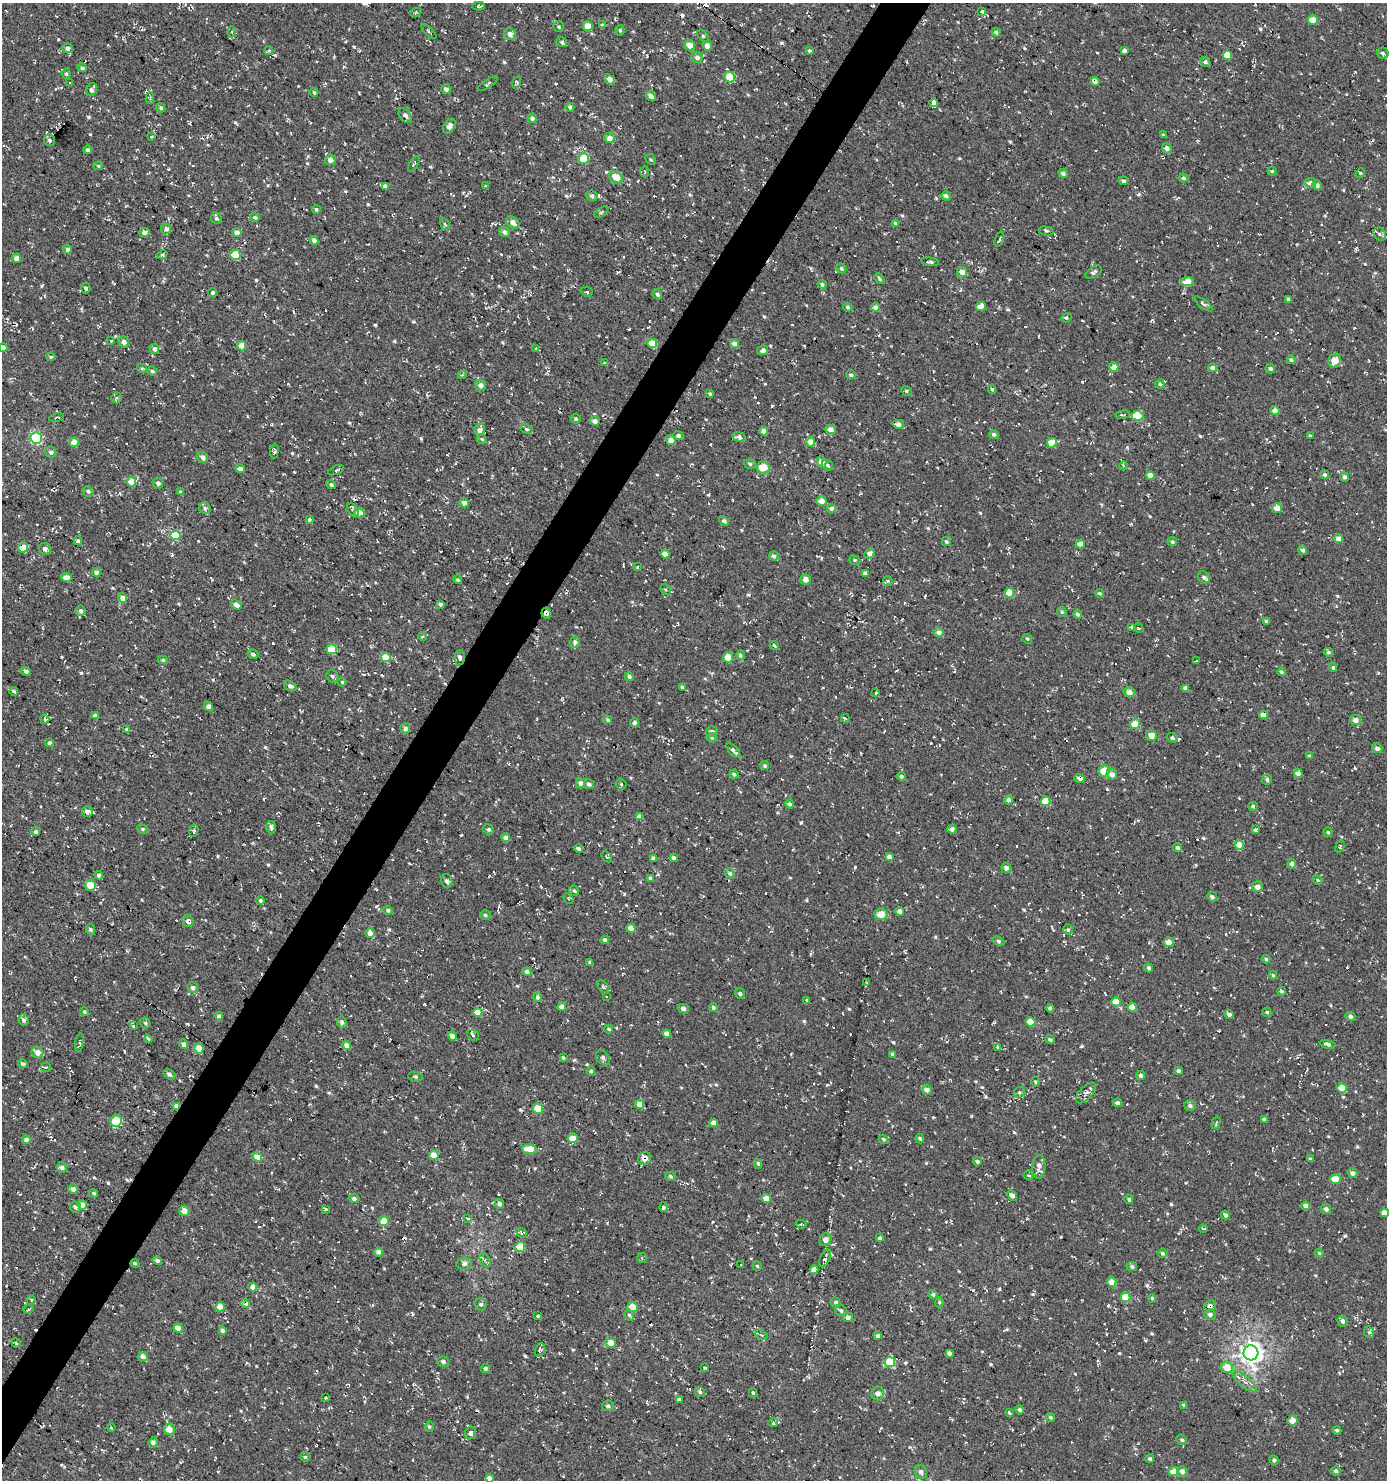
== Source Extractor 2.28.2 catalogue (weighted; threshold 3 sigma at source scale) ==
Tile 7 of 4 x 4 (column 3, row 2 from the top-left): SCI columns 3021-4405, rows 2957-4434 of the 5972 x 5915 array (HDU 1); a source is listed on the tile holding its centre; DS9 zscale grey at full resolution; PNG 1389 x 1482 px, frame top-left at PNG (2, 3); each listed source drawn as its Kron ellipse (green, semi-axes under 4 px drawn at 4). Shown black and unused: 4% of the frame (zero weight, under 3 of 4 exposures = <1% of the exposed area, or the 3 px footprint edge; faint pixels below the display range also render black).
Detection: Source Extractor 2.28.2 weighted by HDU 2 'WHT'; one run over the whole footprint, this tile lists its part. Background 0.0031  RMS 0.0053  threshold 0.024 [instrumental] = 3 sigma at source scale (4.5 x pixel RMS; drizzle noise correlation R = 1.50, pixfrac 1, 0.0396/0.0396 arcsec/px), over >= 5 px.
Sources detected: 921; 62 cosmic-ray / hot-pixel residue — neither listed nor drawn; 6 inside a brighter listed object's ellipse — not listed separately; of the other 853, all 500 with FLUX_AUTO >= 0.719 (the completeness limit of this list) listed and drawn (353 fainter detections not listed), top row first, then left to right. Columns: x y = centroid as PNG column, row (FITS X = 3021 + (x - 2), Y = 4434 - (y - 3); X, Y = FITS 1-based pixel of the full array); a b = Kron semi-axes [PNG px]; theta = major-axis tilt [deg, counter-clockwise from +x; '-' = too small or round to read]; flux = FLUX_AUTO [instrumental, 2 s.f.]
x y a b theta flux
479 6 6 4 0 0.75
982 11 4 3 - 0.95
416 12 6 4 20 0.72
1313 20 5 4 - 6.2
602 25 4 4 - 1.4
588 26 5 5 - 6.7
559 27 5 5 - 0.83
620 30 5 4 - 0.78
232 32 5 4 - 0.79
429 32 9 3 -44 0.75
996 32 4 4 - 1.5
510 34 6 5 - 2.9
703 36 7 4 -45 0.75
562 42 5 5 - 1.1
689 45 5 5 - 5.2
707 46 5 4 - 4.2
68 48 5 5 - 2.2
809 50 4 4 - 1.1
269 51 4 4 - 1
1125 51 4 3 - 29
1383 53 6 5 - 1.2
1227 55 5 4 - 8.9
697 57 6 5 - 2.6
1205 62 5 4 - 1.5
82 68 5 4 - 1.3
66 74 5 4 - 0.88
730 77 5 5 - 13
609 79 5 4 - 3.1
69 82 3 3 - 1.9
1095 82 4 4 - 2.7
516 83 6 4 70 0.98
488 84 11 3 33 0.94
446 89 5 5 - 1.9
91 90 7 5 58 2.3
314 92 4 3 - 0.93
651 96 5 4 - 2.8
150 98 5 4 - 0.76
934 103 4 3 - 44
570 107 4 4 - 0.93
161 108 5 4 - 1.2
405 115 8 5 -51 2.2
532 118 5 4 - 1.6
449 126 8 5 57 2.4
1163 135 3 3 - 0.73
152 136 4 3 - 0.83
609 138 5 5 - 3.9
49 140 6 5 - 1.1
1167 148 5 4 - 2.5
87 150 4 3 - 1.4
584 159 5 5 - 19
651 159 6 5 - 0.83
330 160 5 5 - 2.7
414 164 9 3 58 0.73
98 166 4 4 - 0.93
1272 171 4 4 - 0.99
645 172 6 4 -87 0.74
1360 173 5 4 - 0.74
1063 174 5 4 - 1.6
616 177 7 6 - 7
1183 178 5 4 - 1.5
1123 181 5 3 - 1.2
1310 183 6 5 - 2.3
1317 185 5 4 - 2.2
385 186 4 4 - 2
485 186 3 3 - 1.3
592 196 5 5 - 1.2
946 196 5 4 - 2.1
316 209 4 4 - 0.96
601 212 8 3 35 0.75
216 218 6 5 - 1.1
255 218 4 4 - 1.4
513 222 7 5 -36 3.8
895 223 4 4 - 0.77
445 224 6 4 -59 0.75
166 229 5 5 - 2
1046 231 7 3 -12 0.73
144 232 5 4 - 3
237 232 5 4 - 3
505 232 5 4 - 1.9
1380 234 7 5 -48 1.4
999 239 8 3 70 0.72
314 240 4 4 - 2.3
68 250 4 4 - 2.1
162 255 5 4 - 0.86
235 255 5 5 - 19
16 258 5 4 - 3.4
930 262 9 3 -7 1.1
841 268 5 4 - 0.96
962 272 5 5 - 3.7
1094 272 9 5 36 1.4
879 279 6 3 -50 0.88
1187 282 6 4 11 6.9
822 284 4 4 - 1.1
86 288 5 5 - 1.2
212 292 4 4 - 1.2
587 292 6 4 -19 0.86
657 294 5 4 - 1.4
1289 299 4 3 - 1.1
1203 304 11 4 -34 1.2
981 306 5 4 - 7.8
848 307 4 4 - 0.95
875 307 4 4 - 2.4
1067 318 5 4 - 1
111 341 4 3 - 0.76
124 342 6 5 - 2.6
652 344 5 4 - 14
735 344 4 4 - 3.6
241 346 4 4 - 9.4
3 348 4 4 - 4.1
536 348 3 3 - 0.75
154 349 5 5 - 1.9
763 350 5 4 - 2.2
51 357 5 3 - 0.89
1291 360 4 3 - 0.96
1335 360 7 6 - 5.6
605 363 4 4 - 1.1
1114 367 5 4 - 4
142 368 5 4 - 0.75
1212 368 4 4 - 2.3
1270 368 5 5 - 1.1
152 371 5 4 - 1.1
462 375 5 3 - 0.82
851 375 5 4 - 0.98
1160 384 5 4 - 0.96
480 385 5 5 - 2.4
992 389 5 4 - 0.91
906 391 5 4 - 0.81
710 394 4 3 - 0.92
116 398 5 5 - 0.88
1275 411 5 4 - 4.2
1123 415 7 3 9 0.92
1137 416 6 5 - 18
57 418 7 3 11 0.76
576 419 5 4 - 1
595 421 5 4 - 3
898 424 5 4 - 3.1
526 429 6 4 -28 1.1
831 429 5 5 - 4.5
480 430 6 5 - 3.6
764 431 4 4 - 3.3
994 434 5 4 - 1.2
678 436 5 4 - 1.2
1310 436 4 3 - 0.78
739 437 7 4 -7 1.9
36 438 6 5 - 53
482 439 5 4 - 0.75
671 440 5 5 - 3.8
74 442 5 4 - 7.3
810 442 4 4 - 5.4
1052 443 5 5 - 9
274 451 7 3 87 1
51 452 6 5 - 1.7
202 457 6 5 - 2.2
821 462 6 4 -71 4.1
750 464 6 4 -17 0.94
827 465 6 5 - 0.94
1123 466 4 3 - 0.88
763 467 7 6 - 8.3
240 469 4 4 - 3.5
336 470 8 4 23 1.1
1325 474 4 4 - 0.96
1150 476 4 4 - 5.3
1344 477 4 4 - 1.8
131 482 4 4 - 12
158 483 5 5 - 1.5
331 484 5 4 - 1.2
88 491 6 5 - 1.3
181 492 4 4 - 1.9
821 501 5 5 - 4
464 503 4 4 - 2.4
205 508 6 5 - 1.2
832 508 4 4 - 2
1277 508 5 5 - 4.8
353 510 8 5 -57 1.3
359 513 5 4 - 4.5
309 520 4 4 - 1.5
724 521 5 3 - 1.3
175 535 5 5 - 17
1338 539 4 4 - 3.6
78 541 4 4 - 1.8
946 541 5 4 - 1
1172 542 5 4 - 1
1080 544 4 4 - 3.8
23 548 5 5 - 14
45 549 6 5 - 2
1303 550 5 4 - 1.7
870 553 6 4 31 2.4
665 554 4 4 - 5.4
774 556 5 5 - 1.7
855 560 6 4 -21 0.74
637 567 3 3 - 0.81
96 572 4 4 - 2.4
865 574 4 3 - 1.9
1204 577 6 5 - 1.6
67 578 5 4 - 5.1
806 579 5 5 - 3.5
458 580 4 4 - 0.86
888 581 5 4 - 0.75
665 590 6 4 -45 0.75
1009 593 5 4 - 11
1099 593 5 4 - 0.88
123 598 5 4 - 4.4
440 604 4 4 - 1.6
236 605 6 4 -37 2.9
81 611 5 5 - 1.3
1062 612 5 4 - 0.8
546 613 5 4 - 1.8
1077 614 4 4 - 1.4
1266 621 4 4 - 1.2
1132 627 3 3 - 0.91
1139 628 5 3 - 0.88
939 632 5 4 - 2.5
423 636 4 4 - 0.84
1027 639 5 4 - 0.73
575 642 5 5 - 2.3
774 645 5 4 - 0.93
332 649 5 5 - 19
1328 652 5 4 - 0.96
253 654 5 5 - 1.3
741 655 5 4 - 1.2
386 657 5 4 - 11
460 657 7 5 89 1.5
728 658 5 5 - 11
163 660 5 4 - 0.74
1196 661 4 2 - 0.72
1333 668 4 3 - 0.99
26 671 5 4 - 1.4
1281 672 4 4 - 0.91
332 676 6 5 - 1.2
629 677 4 4 - 1.4
342 682 4 4 - 0.84
290 686 7 4 -31 1.5
682 687 3 3 - 0.86
1186 688 4 4 - 2.4
14 691 4 4 - 1.3
1129 692 6 5 - 3
876 693 4 3 - 2.8
208 706 5 4 - 3.4
1263 715 4 4 - 4
95 716 4 4 - 3.3
845 718 4 3 - 0.98
45 719 5 4 - 0.75
607 720 5 4 - 0.83
1355 720 5 5 - 3.1
635 723 4 4 - 1.7
1135 724 5 4 - 10
405 728 5 5 - 2
127 729 4 3 - 1.4
712 732 5 5 - 1.3
1151 736 5 5 - 4.7
712 738 5 4 - 0.9
1172 738 5 5 - 1.3
49 743 4 4 - 2
1377 748 5 5 - 2.4
733 751 9 3 -46 1.4
1309 756 3 3 - 0.92
765 766 4 4 - 0.92
1104 771 6 5 - 9.8
1298 773 4 4 - 3.3
734 774 4 4 - 1.3
1112 774 5 5 - 3.6
901 776 4 4 - 1.3
1080 778 5 4 - 2
1267 779 5 5 - 1.2
580 783 5 4 - 2.2
589 784 5 5 - 1.7
621 784 5 5 - 0.79
1009 800 4 4 - 2.7
1046 801 5 4 - 12
790 804 4 4 - 1.2
1253 806 4 4 - 1.3
87 812 5 5 - 3
639 817 4 4 - 3.2
271 827 6 4 -76 1.4
143 829 5 4 - 0.77
489 829 5 5 - 1.1
952 829 4 4 - 2.4
1255 830 4 4 - 1.2
35 831 5 4 - 1.5
194 831 6 4 80 1.4
1328 832 5 4 - 0.8
506 837 4 4 - 2.3
1239 845 4 4 - 8.2
1340 846 6 4 71 0.82
579 848 4 3 - 1.2
1177 848 4 4 - 1.3
607 857 6 4 -43 1
889 857 4 4 - 2.5
654 858 4 4 - 2.5
673 858 4 3 - 1.2
1292 864 4 4 - 1.9
1006 868 5 5 - 2
730 873 5 4 - 1.3
99 875 4 4 - 1.6
650 878 4 4 - 1.8
1318 880 5 3 - 0.73
447 881 7 5 -72 1.6
90 885 5 5 - 7.1
1257 887 5 5 - 3.6
574 891 5 4 - 1.1
1212 897 5 4 - 1.3
568 898 6 4 -54 0.83
260 901 4 3 - 1
388 910 4 4 - 1.2
900 911 4 4 - 2.7
881 914 6 6 - 7
485 915 5 5 - 1.1
188 921 6 5 - 2.4
631 928 4 4 - 4.5
91 929 6 4 -65 1.2
1068 930 5 4 - 0.9
370 933 4 4 - 3.2
605 940 4 4 - 1.6
999 941 6 4 -21 1.1
1169 942 5 5 - 4.6
1266 959 4 4 - 0.8
590 962 4 3 - 1.4
1149 968 4 4 - 1.4
527 972 4 4 - 2
1273 975 4 4 - 0.72
867 983 3 2 - 0.78
603 987 7 5 -48 0.93
193 988 5 5 - 1.8
1282 991 4 4 - 1.4
740 993 5 5 - 1
606 996 3 3 - 1.7
537 997 4 4 - 1.4
807 1000 4 4 - 1
1116 1002 5 4 - 7.3
562 1007 4 4 - 4.4
713 1007 4 4 - 1.2
1132 1007 4 4 - 6.5
1050 1008 4 3 - 1.6
683 1009 6 4 -15 1.8
84 1012 4 4 - 0.79
478 1012 4 4 - 8.3
1267 1012 4 4 - 0.89
1229 1014 5 4 - 2
219 1016 4 4 - 2
1350 1017 5 4 - 1.4
24 1020 6 4 -56 1.8
342 1022 6 5 - 1.8
1031 1022 5 4 - 8.7
145 1023 6 5 - 0.93
134 1026 3 3 - 3.1
609 1029 4 3 - 1
667 1034 4 4 - 2.3
473 1035 6 5 - 1.9
452 1036 5 4 - 2.5
148 1039 4 4 - 1.2
1050 1039 5 4 - 0.97
80 1042 9 3 81 0.77
184 1044 4 4 - 2.3
1328 1044 8 4 -15 1.5
346 1045 5 4 - 3.9
998 1047 4 4 - 0.88
199 1048 5 4 - 11
37 1052 6 5 - 3.8
893 1055 4 4 - 2
563 1058 3 3 - 0.9
603 1058 8 6 -50 2
23 1064 5 4 - 1.8
46 1067 5 5 - 0.88
591 1071 4 4 - 0.95
1179 1071 4 4 - 1.5
169 1074 6 4 -31 1.4
1141 1076 4 4 - 1.5
415 1077 7 5 -8 1
1035 1082 5 5 - 0.79
1342 1088 5 4 - 8.8
927 1090 5 4 - 2.3
1019 1092 6 5 - 1.2
1086 1093 13 6 46 2.4
1117 1103 4 4 - 1.8
640 1104 5 4 - 4.9
176 1106 4 4 - 3.6
1190 1106 6 5 - 1.8
538 1109 5 5 - 8.4
1264 1119 3 3 - 1.4
116 1121 6 5 - 16
714 1123 4 4 - 4.6
1216 1123 6 4 75 0.75
573 1138 5 4 - 5
883 1139 5 4 - 0.82
920 1139 5 4 - 1.1
26 1140 4 4 - 2.9
530 1149 8 4 -5 9.4
434 1155 5 5 - 6.1
257 1157 5 4 - 6.7
644 1159 7 6 - 3.4
1310 1159 4 3 - 1.2
977 1161 4 4 - 1.3
758 1164 5 3 - 0.77
62 1167 5 5 - 1.5
1039 1167 12 6 88 3.6
1353 1173 5 5 - 2
1029 1175 5 3 - 0.88
670 1176 5 4 - 1.1
1336 1179 5 4 - 13
73 1189 4 4 - 2.4
94 1193 4 4 - 0.84
1012 1195 6 4 -45 2.9
354 1198 5 4 - 1.6
766 1199 4 4 - 5.5
1129 1199 4 4 - 0.91
499 1204 5 4 - 2
82 1205 5 4 - 3.2
1306 1206 4 4 - 3.8
75 1207 6 5 - 1.8
664 1207 5 4 - 1.3
325 1209 3 3 - 1.2
1326 1209 5 5 - 2.3
184 1211 5 5 - 3.8
1385 1213 4 4 - 5.2
1225 1215 4 4 - 1.5
467 1219 3 3 - 10
384 1221 5 5 - 8.6
801 1224 5 4 - 0.73
1203 1229 4 3 - 0.82
521 1233 6 4 -44 1.3
880 1238 4 4 - 1.4
825 1240 6 5 - 4
520 1247 5 5 - 9.8
378 1252 4 4 - 2.9
1162 1253 5 4 - 1.1
1319 1253 4 4 - 0.77
642 1258 5 4 - 0.76
825 1258 9 5 66 2.2
485 1260 7 4 -56 1.1
157 1261 5 4 - 1.2
135 1263 4 4 - 0.8
464 1264 8 6 12 1.9
741 1265 3 2 - 0.97
757 1266 4 4 - 0.75
1132 1267 5 4 - 1.2
814 1270 4 4 - 3.8
1112 1282 5 4 - 5.7
253 1287 4 4 - 3.4
933 1294 4 4 - 1.3
1126 1297 5 4 - 12
1152 1298 4 4 - 0.8
31 1300 5 4 - 0.82
835 1302 5 4 - 0.97
939 1302 5 4 - 0.72
245 1304 4 3 - 1.4
481 1304 6 6 - 1.5
1210 1306 6 5 - 1.4
220 1307 4 4 - 6.3
633 1307 5 5 - 7
28 1309 5 3 - 0.79
841 1311 6 5 - 1.2
629 1315 6 5 - 1.1
1210 1315 5 5 - 1.8
538 1316 4 3 - 1.1
848 1317 5 5 - 1.7
1342 1321 5 5 - 2.2
178 1328 4 4 - 6.1
222 1331 4 3 - 1.4
1369 1332 6 5 - 1.3
761 1335 6 4 -25 0.84
878 1336 4 3 - 1.5
16 1343 5 3 - 0.82
611 1343 5 4 - 9.5
540 1350 7 5 75 1.2
949 1353 4 4 - 2.1
1251 1353 7 7 - 370
143 1356 5 4 - 2.6
443 1362 6 5 - 1.7
890 1362 5 5 - 18
1227 1367 6 5 - 6.7
485 1368 4 4 - 1.1
705 1368 3 3 - 0.77
1245 1382 15 5 -41 2.9
700 1392 5 4 - 1.2
753 1393 5 4 - 0.88
878 1393 7 6 - 3.2
325 1398 3 3 - 1.9
679 1399 4 3 - 1.6
1184 1405 4 4 - 1.2
608 1406 6 5 - 1.2
1019 1410 4 4 - 1.2
1010 1412 4 3 - 1.4
1050 1417 5 4 - 0.97
1293 1420 5 5 - 4.9
773 1423 5 4 - 0.83
429 1426 5 3 - 0.73
111 1428 4 3 - 0.84
169 1429 5 5 - 5.2
1337 1430 4 4 - 1
470 1433 6 5 - 2.1
1182 1440 5 5 - 1.1
153 1443 5 4 - 2.5
305 1457 5 4 - 0.75
1150 1459 4 4 - 1.5
1274 1460 5 4 - 1.1
1174 1471 5 4 - 6
1182 1471 5 5 - 2.8
1336 1471 5 4 - 1.1
921 1472 7 6 - 2
489 1478 4 4 - 2.7
Overlapping masked pixels (flux is a lower limit): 11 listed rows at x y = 82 68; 1095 82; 23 548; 546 613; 460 657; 1263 715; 1080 778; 176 1106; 644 1159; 825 1258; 1210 1306
Isophote crosses this tile's border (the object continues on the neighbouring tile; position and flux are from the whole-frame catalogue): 3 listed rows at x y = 3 348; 1385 1213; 489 1478